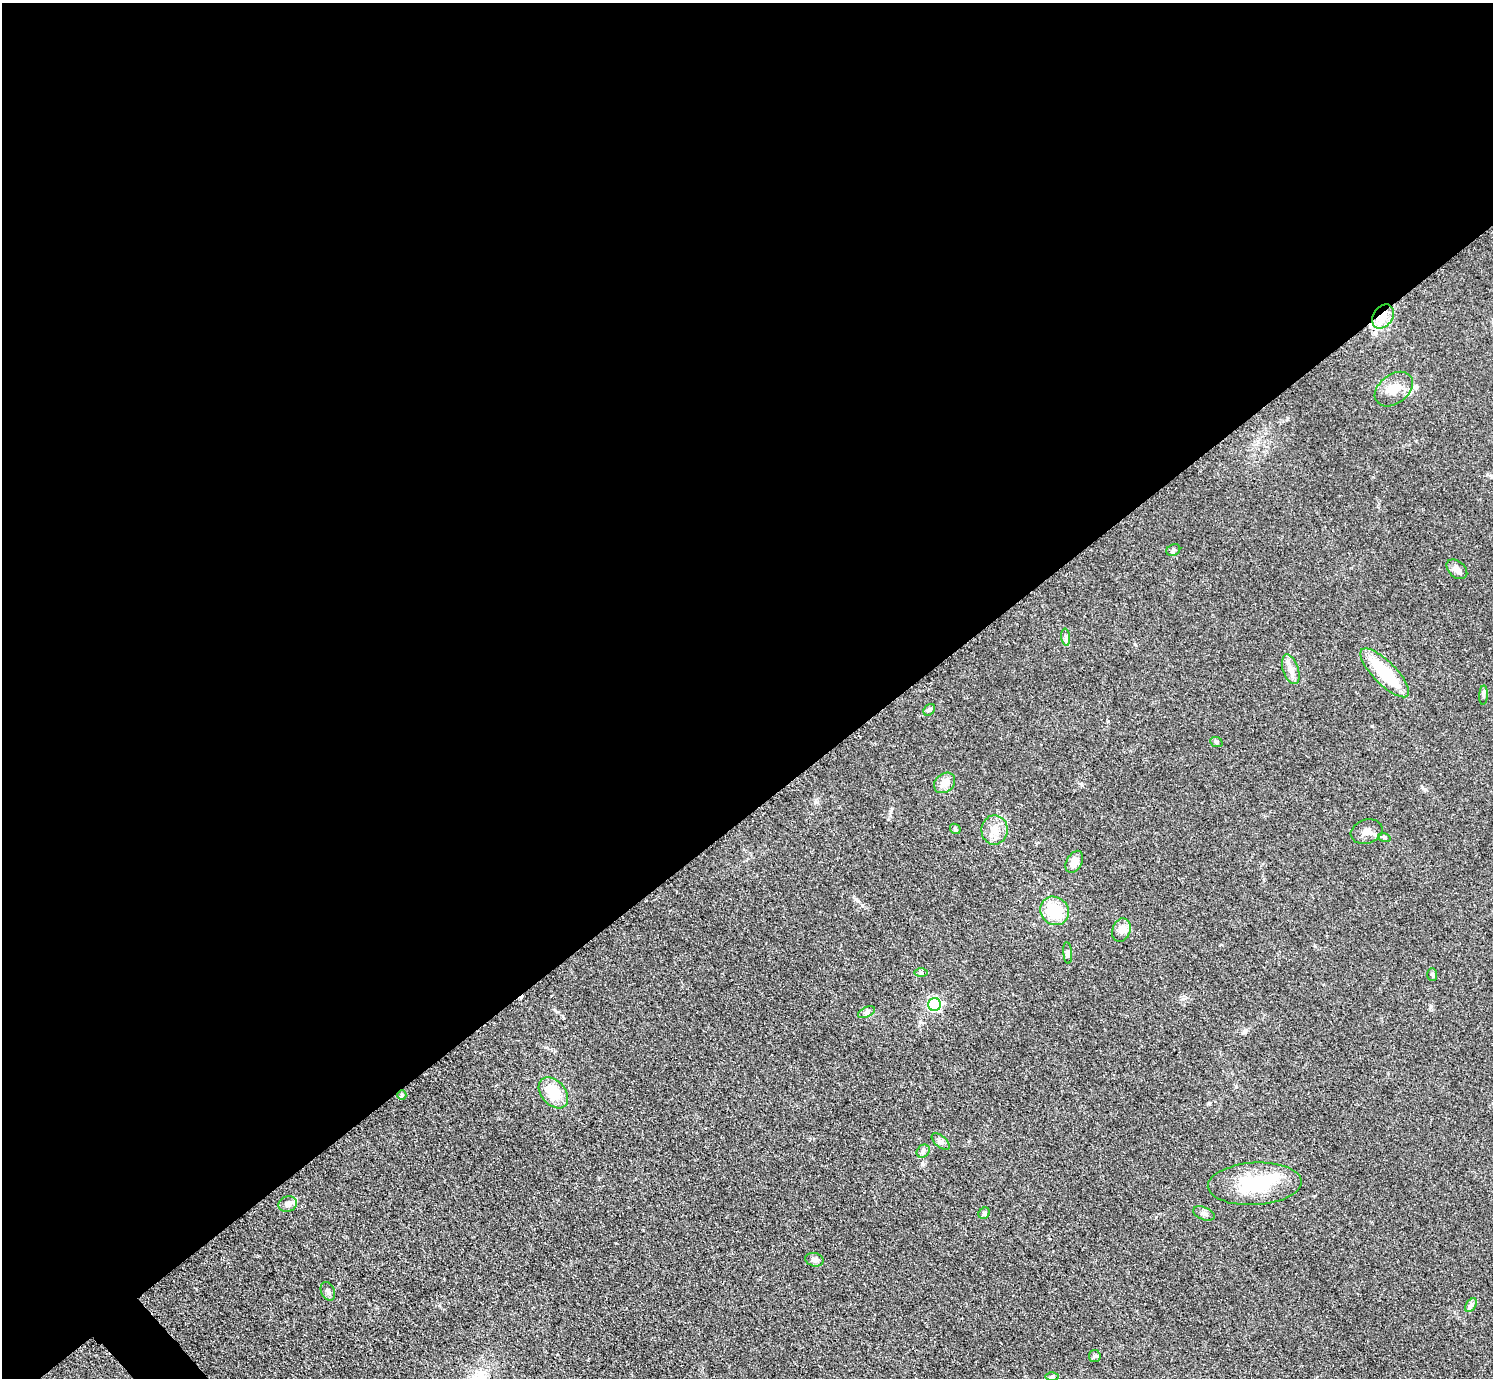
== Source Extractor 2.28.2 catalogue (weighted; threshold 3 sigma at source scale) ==
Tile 2 of 4 x 4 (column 2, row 1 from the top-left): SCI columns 1499-2989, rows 4439-5814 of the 5984 x 5981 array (HDU 1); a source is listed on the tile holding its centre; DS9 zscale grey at full resolution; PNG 1495 x 1380 px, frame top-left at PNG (2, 3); each listed source drawn as its Kron ellipse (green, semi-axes under 4 px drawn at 4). Shown black and unused: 59% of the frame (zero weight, under 3 of 5 exposures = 1% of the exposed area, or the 3 px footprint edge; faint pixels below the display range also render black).
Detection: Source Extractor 2.28.2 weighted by HDU 2 'WHT'; one run over the whole footprint, this tile lists its part. Background 0.0959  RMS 0.0067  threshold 0.0301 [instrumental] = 3 sigma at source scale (4.5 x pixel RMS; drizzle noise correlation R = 1.50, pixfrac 1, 0.05/0.05 arcsec/px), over >= 5 px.
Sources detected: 38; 1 inside a brighter object's white glare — neither listed nor drawn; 1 inside a brighter listed object's ellipse — not listed separately; the other 36 listed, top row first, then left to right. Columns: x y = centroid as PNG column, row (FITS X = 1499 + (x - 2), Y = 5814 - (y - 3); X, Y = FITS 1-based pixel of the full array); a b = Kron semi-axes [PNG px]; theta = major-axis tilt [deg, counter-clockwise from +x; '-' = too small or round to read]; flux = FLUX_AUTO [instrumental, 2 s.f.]
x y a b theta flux
1383 316 13 9 52 8.5
1394 389 21 14 37 10
1173 550 7 5 24 1.3
1457 569 12 8 -41 3.8
1066 637 8 4 -83 1.6
1291 669 15 7 -71 5
1385 673 32 11 -45 35
1483 695 10 4 87 1.4
929 710 6 5 - 1.3
1216 742 6 5 - 1.1
945 783 11 9 40 6.2
955 829 6 4 -47 0.92
994 830 14 13 - 7.6
1367 832 16 12 18 5.4
1384 837 6 4 -19 0.96
1074 862 12 7 60 7.2
1054 911 15 13 -43 23
1121 930 12 9 73 4.3
1068 953 11 4 -85 1.7
921 973 7 4 0 1.2
1432 974 6 5 - 1.1
934 1005 6 6 - 94
867 1012 9 5 26 1.8
553 1093 17 12 -49 15
402 1095 5 4 - 0.88
941 1141 11 5 -41 2.1
923 1151 7 6 - 1.6
1255 1184 47 21 3 39
288 1204 9 7 22 3.3
984 1213 6 5 - 1.2
1204 1213 11 6 -22 2.4
814 1260 9 6 -15 2.2
328 1291 10 6 -68 2.2
1471 1305 7 5 57 1.7
1095 1356 6 5 - 1.2
1052 1377 6 4 1 1.2
Overlapping masked pixels (flux is a lower limit): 1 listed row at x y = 1383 316
Unlisted compact peaks at least as high as the median listed source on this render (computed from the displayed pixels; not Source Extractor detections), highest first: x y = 1372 726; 862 905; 856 899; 1287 418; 891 811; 815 802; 1431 1006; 1209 1103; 1183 999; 1425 789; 888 819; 1081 784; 922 1163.